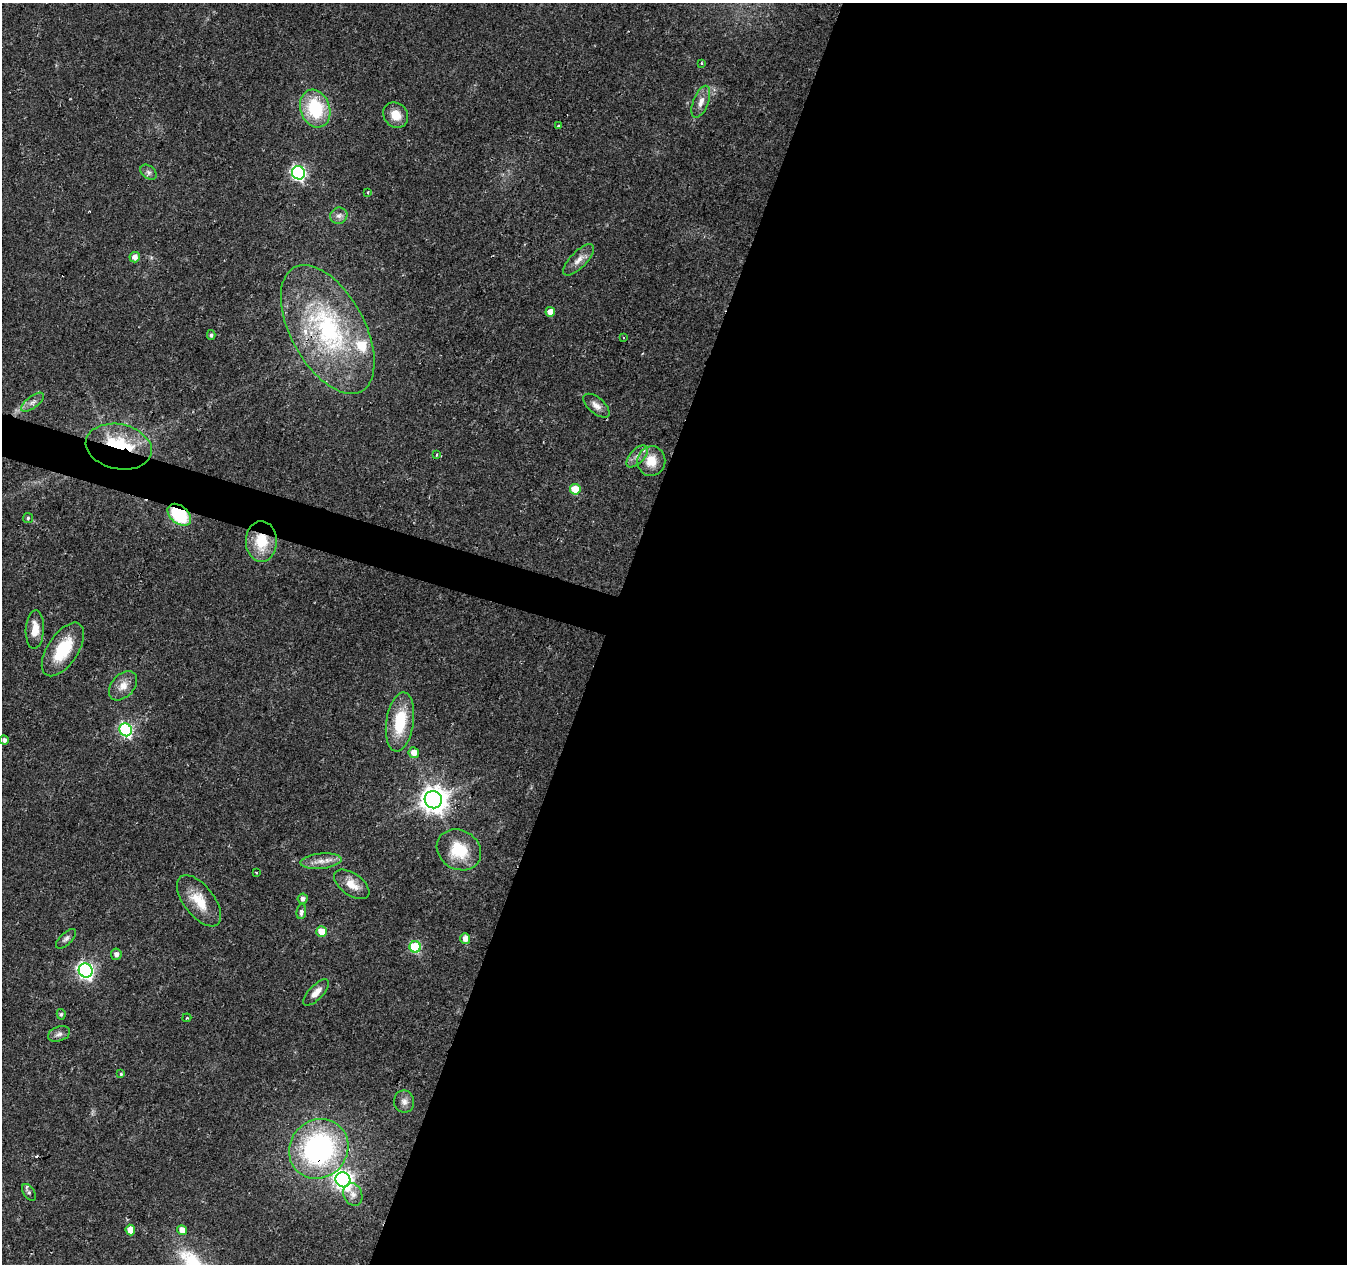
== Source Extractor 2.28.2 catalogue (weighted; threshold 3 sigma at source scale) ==
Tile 12 of 4 x 4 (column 4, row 3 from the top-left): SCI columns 4043-5387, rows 1542-2803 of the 5387 x 5542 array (HDU 1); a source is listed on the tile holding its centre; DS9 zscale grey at full resolution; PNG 1349 x 1266 px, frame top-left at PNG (2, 3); each listed source drawn as its Kron ellipse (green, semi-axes under 4 px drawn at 4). Shown black and unused: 57% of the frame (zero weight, under 2 of 3 exposures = <1% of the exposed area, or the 3 px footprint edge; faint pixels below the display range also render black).
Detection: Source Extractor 2.28.2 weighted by HDU 2 'WHT'; one run over the whole footprint, this tile lists its part. Background 0.0295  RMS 0.0033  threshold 0.015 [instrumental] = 3 sigma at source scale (4.5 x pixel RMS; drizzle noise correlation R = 1.50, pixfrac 1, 0.0396/0.0396 arcsec/px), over >= 5 px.
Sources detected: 63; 1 inside a brighter object's white glare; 2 cosmic-ray / hot-pixel residue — neither listed nor drawn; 2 inside a brighter listed object's ellipse — not listed separately; the other 58 listed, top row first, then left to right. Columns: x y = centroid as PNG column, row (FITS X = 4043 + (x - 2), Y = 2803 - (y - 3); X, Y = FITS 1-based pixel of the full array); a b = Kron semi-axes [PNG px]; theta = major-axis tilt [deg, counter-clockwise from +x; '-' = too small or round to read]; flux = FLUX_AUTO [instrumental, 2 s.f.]
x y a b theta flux
701 63 4 3 - 0.36
701 102 17 7 69 2.8
315 108 19 15 -72 20
396 115 13 11 -48 4.6
558 126 3 3 - 1.4
149 172 9 6 -41 1
298 173 7 6 - 72
368 192 3 3 - 0.36
339 216 9 8 - 1.4
135 257 5 5 - 1.9
579 260 20 8 45 2.8
550 312 5 5 - 3.3
328 329 70 37 -61 57
211 335 5 4 - 0.68
623 338 3 2 - 0.34
33 402 14 6 37 1.6
596 406 16 8 -40 2.2
119 447 33 22 -12 26
437 454 4 2 - 0.3
637 456 13 7 46 2.1
651 461 15 14 - 6.1
575 489 5 5 - 9.4
179 515 13 8 -40 21
28 518 5 5 - 0.51
261 541 20 15 -89 11
35 629 19 9 87 4.8
63 649 30 15 56 14
123 686 17 11 47 3.5
400 722 30 13 81 14
126 730 7 6 - 51
4 740 4 4 - 1.1
414 753 5 5 - 3
433 800 9 8 - 400
459 850 23 19 -32 12
321 861 20 7 5 3.3
256 872 4 2 - 0.34
352 884 20 11 -35 4.7
303 899 5 5 - 1.2
199 901 30 15 -52 8.2
301 912 7 4 82 1.2
322 932 5 5 - 6.8
465 938 5 5 - 2.8
66 939 13 6 43 1.1
415 947 6 5 - 24
116 954 5 5 - 1.5
86 970 7 6 - 100
316 992 17 7 46 3.1
61 1014 5 4 - 0.56
187 1018 4 4 - 0.37
59 1034 11 7 19 1.5
121 1074 4 4 - 0.4
404 1102 11 10 - 1.9
319 1149 31 28 47 67
343 1180 8 7 - 150
29 1192 9 5 -57 0.88
353 1194 12 9 -68 1.9
130 1230 5 5 - 4.4
182 1230 5 4 - 3.2
Overlapping masked pixels (flux is a lower limit): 5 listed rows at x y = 328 329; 119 447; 179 515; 261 541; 319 1149